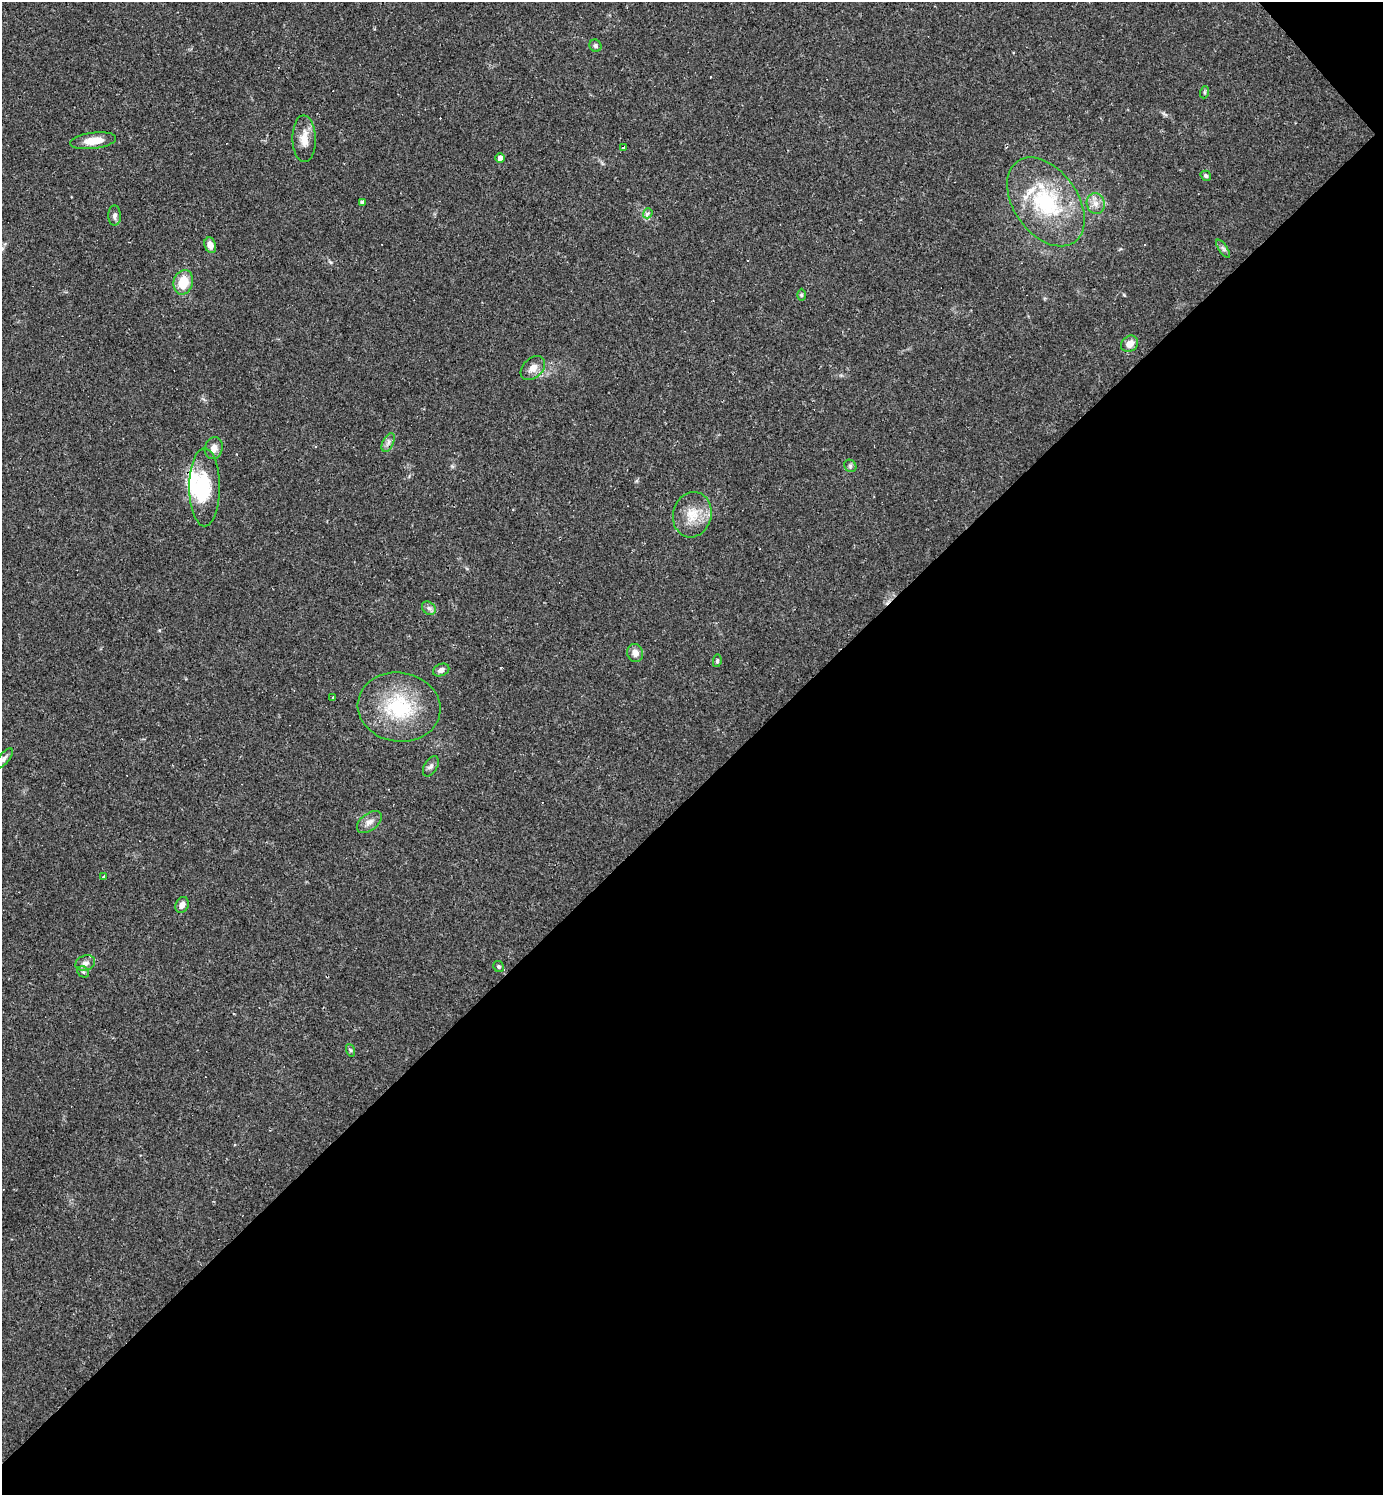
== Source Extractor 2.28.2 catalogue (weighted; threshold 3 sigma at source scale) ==
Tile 12 of 4 x 4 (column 4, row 3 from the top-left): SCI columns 4438-5818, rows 1494-2986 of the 5971 x 5973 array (HDU 1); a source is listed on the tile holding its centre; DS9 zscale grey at full resolution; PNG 1385 x 1497 px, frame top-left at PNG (2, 2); each listed source drawn as its Kron ellipse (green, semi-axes under 4 px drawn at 4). Shown black and unused: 47% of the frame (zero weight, under 2 of 3 exposures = <1% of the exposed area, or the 3 px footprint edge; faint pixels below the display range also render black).
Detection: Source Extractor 2.28.2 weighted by HDU 2 'WHT'; one run over the whole footprint, this tile lists its part. Background 0.0626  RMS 0.0058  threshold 0.0261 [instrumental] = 3 sigma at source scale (4.5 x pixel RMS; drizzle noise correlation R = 1.50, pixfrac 1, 0.05/0.05 arcsec/px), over >= 5 px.
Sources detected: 50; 2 inside a brighter object's white glare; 8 cosmic-ray / hot-pixel residue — neither listed nor drawn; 2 inside a brighter listed object's ellipse — not listed separately; the other 38 listed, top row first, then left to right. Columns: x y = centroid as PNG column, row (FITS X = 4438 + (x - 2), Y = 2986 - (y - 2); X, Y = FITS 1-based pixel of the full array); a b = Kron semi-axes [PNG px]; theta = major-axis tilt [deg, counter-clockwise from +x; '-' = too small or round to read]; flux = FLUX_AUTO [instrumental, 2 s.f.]
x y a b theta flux
595 46 6 5 - 1.4
1205 92 6 4 71 0.74
304 139 23 11 -89 7.9
93 141 23 8 7 8.1
623 148 3 3 - 1.6
500 158 4 4 - 2.8
1206 176 5 4 - 1.4
362 202 4 3 - 1.8
1046 202 49 32 -55 54
1096 203 10 9 - 4
648 213 5 4 - 2.1
115 216 10 6 -90 2.1
210 245 8 5 -73 3.8
1223 249 10 4 -56 1.4
183 282 12 9 75 13
801 295 6 4 -90 0.79
1130 344 9 7 40 4.4
533 368 14 9 44 4.8
388 443 10 5 64 2
214 448 11 9 73 4.2
850 466 7 5 -48 1.2
205 487 39 15 -90 27
692 515 23 19 76 13
429 608 7 6 - 1.8
635 653 9 8 - 3.5
717 661 6 4 80 0.97
441 670 8 6 24 2.7
333 697 3 3 - 0.66
399 707 41 34 -10 43
4 759 13 5 50 2
431 766 11 6 59 2
369 822 14 8 37 3.7
104 876 3 3 - 1.3
182 905 8 6 66 3.2
85 963 10 7 20 2.7
499 967 6 5 - 1.1
83 972 6 5 - 1
350 1050 6 4 -70 0.82